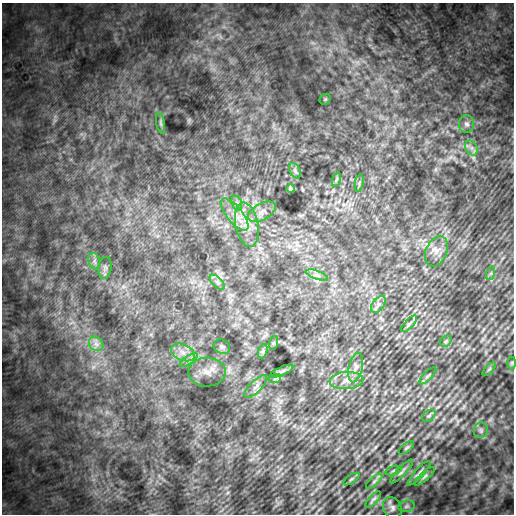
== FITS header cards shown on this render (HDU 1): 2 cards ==
NAXIS1  =                  512
NAXIS2  =                  512

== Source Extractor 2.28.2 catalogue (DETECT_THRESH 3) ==
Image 512 x 512 px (HDU 1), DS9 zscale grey, 1 PNG px = 1 image px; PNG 516 x 516 px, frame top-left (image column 1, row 512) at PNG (2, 3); each listed source drawn as its Kron ellipse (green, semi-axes under 4 px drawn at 4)
Background 2310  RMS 290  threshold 881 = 3 sigma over >= 5 px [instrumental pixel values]
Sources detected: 48; all 48 listed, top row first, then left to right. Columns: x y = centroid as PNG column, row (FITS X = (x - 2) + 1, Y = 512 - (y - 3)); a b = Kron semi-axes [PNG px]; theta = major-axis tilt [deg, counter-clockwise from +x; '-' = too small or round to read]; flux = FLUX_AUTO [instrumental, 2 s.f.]
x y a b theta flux
325 99 6 5 - 22000
161 123 10 4 -79 40000
467 124 9 7 -86 75000
471 148 8 5 -60 69000
295 171 8 5 -65 47000
336 180 7 3 71 23000
359 183 9 3 80 27000
290 189 4 3 - 33000
237 203 8 5 -71 49000
262 212 15 8 27 130000
234 214 20 8 -51 230000
247 225 22 11 -79 300000
436 251 16 10 67 170000
94 261 8 6 -73 61000
105 268 11 6 83 67000
491 273 7 4 72 41000
317 275 11 4 -21 56000
217 282 9 5 -45 52000
378 304 9 6 52 70000
409 324 11 3 46 43000
446 341 6 5 - 43000
273 343 7 4 71 28000
96 344 8 6 -45 81000
222 347 8 7 - 53000
263 351 7 4 72 40000
183 352 12 8 -23 160000
189 360 10 4 34 67000
512 363 6 4 89 24000
356 367 15 7 78 110000
489 369 8 3 45 24000
282 371 12 3 23 42000
207 372 19 14 1 240000
428 376 11 3 45 34000
275 379 6 4 19 21000
346 381 17 8 4 160000
256 386 15 6 45 97000
429 416 7 5 39 33000
481 430 8 7 - 55000
406 448 9 4 40 32000
393 471 8 3 19 31000
401 472 16 4 46 55000
419 473 16 4 47 65000
425 476 13 4 42 53000
351 479 9 3 34 27000
374 481 10 4 42 44000
373 499 10 3 47 47000
407 506 8 6 16 45000
392 508 11 8 -64 94000